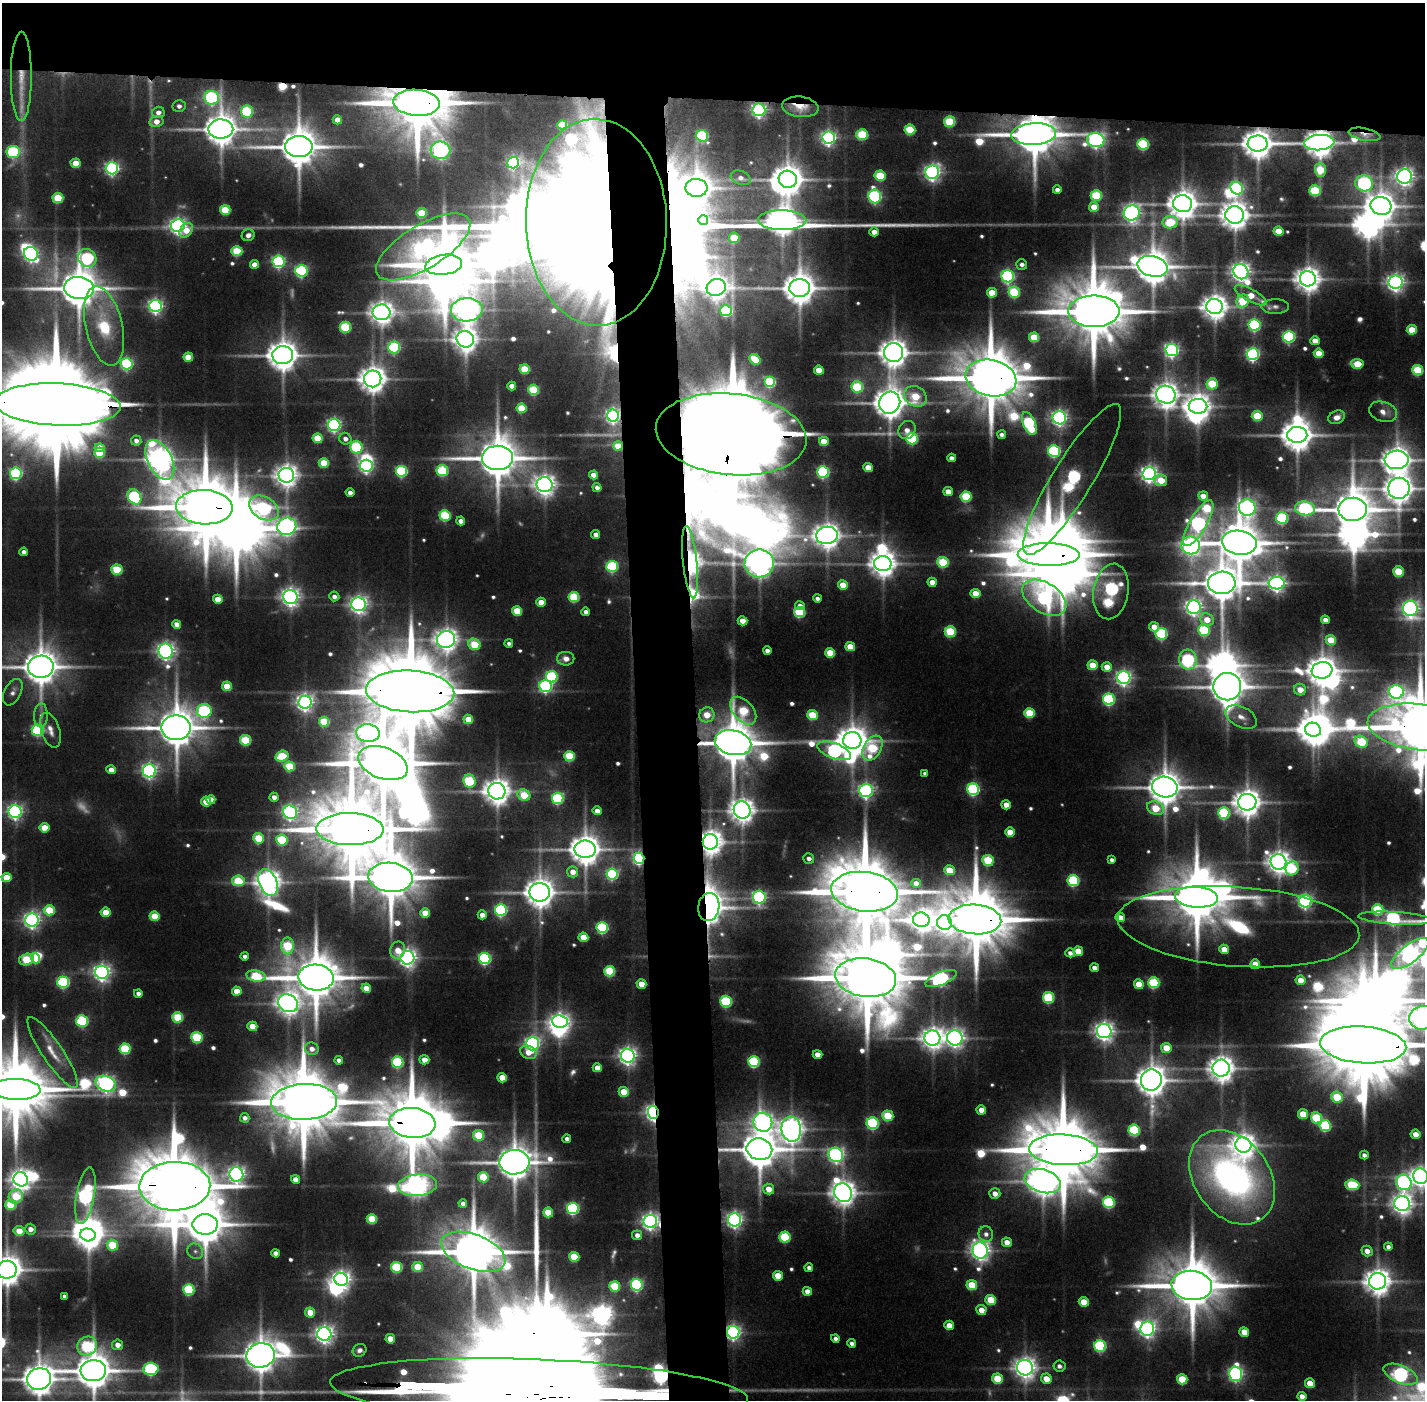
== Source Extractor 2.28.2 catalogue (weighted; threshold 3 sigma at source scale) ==
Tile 2 of 3 x 3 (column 2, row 1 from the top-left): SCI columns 1423-2845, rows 2828-4225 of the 4270 x 4257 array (HDU 1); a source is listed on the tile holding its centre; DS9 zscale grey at full resolution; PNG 1427 x 1402 px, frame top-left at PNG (2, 3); each listed source drawn as its Kron ellipse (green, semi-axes under 4 px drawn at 4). Shown black and unused: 11% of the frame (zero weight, under 3 of 5 exposures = <1% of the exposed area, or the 3 px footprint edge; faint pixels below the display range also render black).
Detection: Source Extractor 2.28.2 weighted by HDU 2 'WHT'; one run over the whole footprint, this tile lists its part. Background 0.138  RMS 0.0077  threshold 0.0347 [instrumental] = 3 sigma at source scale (4.5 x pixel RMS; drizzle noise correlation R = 1.50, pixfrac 1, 0.05/0.05 arcsec/px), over >= 5 px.
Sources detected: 658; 29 too faint to see at this stretch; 47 inside a brighter object's white glare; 1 cosmic-ray / hot-pixel residue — neither listed nor drawn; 5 inside a brighter listed object's ellipse — not listed separately; of the other 576, all 500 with FLUX_AUTO >= 3.7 (the completeness limit of this list) listed and drawn (76 fainter detections not listed), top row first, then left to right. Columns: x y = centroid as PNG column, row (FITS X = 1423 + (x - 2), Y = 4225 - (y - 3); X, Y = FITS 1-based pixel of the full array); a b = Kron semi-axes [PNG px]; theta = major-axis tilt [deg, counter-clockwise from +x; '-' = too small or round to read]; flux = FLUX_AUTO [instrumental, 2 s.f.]
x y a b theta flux
21 76 44 10 90 25
212 98 7 6 - 210
416 103 23 13 -4 7900
179 106 6 6 - 4.6
800 107 18 10 -6 15
759 110 6 6 - 310
247 111 6 6 - 91
158 112 6 5 - 7.1
337 120 4 4 - 12
156 121 7 5 11 10
950 122 5 5 - 62
562 125 5 4 - 43
221 129 12 9 0 2300
910 130 5 5 - 52
862 134 6 5 - 68
1034 134 22 11 3 4800
1365 134 16 6 -12 5.8
702 136 6 5 - 89
829 138 6 6 - 330
1096 140 8 7 - 330
1258 143 10 8 -1 1800
1319 143 15 7 5 1600
1143 144 6 5 - 100
299 147 14 10 1 3300
440 150 10 8 -8 360
13 152 7 6 - 120
75 163 5 4 - 21
513 163 6 5 - 170
112 168 6 6 - 270
1320 170 7 5 -88 45
932 172 7 6 - 430
880 176 5 5 - 48
1404 176 7 7 - 580
741 178 10 6 -21 5.9
788 179 9 8 - 1800
1364 183 9 8 - 240
696 188 11 9 0 1800
1237 188 7 6 - 170
1057 190 4 4 - 4.9
1315 191 6 5 - 74
1096 195 6 5 - 63
875 196 7 6 - 200
58 198 5 5 - 47
1183 204 9 8 - 1600
1381 206 10 9 - 1700
1094 207 5 5 - 14
225 210 5 5 - 51
422 213 5 5 - 40
1132 213 8 7 - 460
1235 215 9 8 - 1400
703 220 5 5 - 92
782 220 24 10 -1 1700
596 222 103 70 -89 7400
1170 222 8 6 8 60
178 226 7 6 - 430
186 230 8 6 51 13
1278 231 5 4 - 26
874 232 5 4 - 7.9
248 235 6 5 - 5.2
734 238 5 5 - 29
423 247 53 21 31 350
237 251 5 5 - 58
31 254 7 6 - 270
87 258 9 8 - 150
279 261 6 6 - 190
254 264 4 4 - 12
1022 264 5 5 - 4.6
444 265 18 10 8 5500
1153 266 15 10 -14 2500
301 271 6 5 - 160
1241 272 8 7 - 650
1008 276 6 6 - 220
1308 279 8 7 - 1200
1396 282 7 6 - 530
716 287 9 8 - 850
79 288 15 11 -5 3300
800 288 10 9 - 2000
1014 292 6 5 - 75
992 293 5 5 - 25
1251 295 18 6 -28 21
1243 301 7 6 - 49
155 306 6 6 - 330
1215 307 8 7 - 1200
1275 307 14 7 0 4.3
467 310 16 11 1 1100
726 311 6 5 - 100
1094 311 25 16 0 9100
381 312 9 8 - 1000
1254 325 6 5 - 150
104 326 41 18 -77 49
345 327 5 5 - 82
1412 330 5 5 - 31
1034 337 5 5 - 37
1289 337 6 5 - 170
465 339 9 8 - 1000
1315 341 5 4 - 14
394 347 6 6 - 140
1172 350 6 6 - 310
894 352 9 9 - 1600
1319 353 5 4 - 22
1253 354 6 6 - 240
283 355 10 9 - 1800
188 357 5 4 - 28
755 359 6 5 - 29
127 364 6 5 - 170
1357 364 6 5 - 36
525 369 5 5 - 39
819 370 5 4 - 21
1418 370 5 5 - 58
991 378 26 18 -13 8400
373 379 9 8 - 1400
770 382 5 5 - 83
1212 384 6 5 - 52
512 386 4 4 - 11
857 387 6 5 - 73
534 390 5 5 - 68
1166 395 10 9 - 1200
915 396 12 10 -33 42
890 403 11 10 - 2000
58 404 63 21 -2 33000
1198 406 9 7 -2 1100
522 408 5 5 - 44
1383 412 14 10 -17 8.5
613 416 6 6 - 350
1257 416 5 5 - 43
1337 417 9 6 24 7.6
1059 418 7 6 - 370
1029 423 12 6 -67 120
334 425 6 6 - 270
907 430 9 8 - 8.4
731 434 75 40 -6 42000
1002 435 4 4 - 4.4
1297 435 10 8 -2 2000
318 438 5 5 - 38
345 439 6 5 - 6
912 439 6 5 - 93
136 441 5 5 - 5
824 441 5 4 - 24
618 446 5 4 - 22
356 447 6 6 - 130
100 448 5 4 - 20
1054 451 6 6 - 130
99 453 5 5 - 43
498 458 15 12 -2 3800
951 458 4 4 - 5.8
160 460 21 12 -63 1400
1397 460 12 9 2 1500
324 463 5 5 - 34
366 466 6 6 - 260
868 467 5 4 - 17
401 471 5 5 - 110
442 471 6 5 - 89
823 472 6 5 - 150
16 473 6 6 - 170
1149 474 6 6 - 500
286 475 8 7 - 930
593 475 4 4 - 12
1072 479 87 20 58 330
1161 480 6 6 - 27
545 485 8 7 - 790
597 488 4 4 - 4.4
1399 488 11 10 - 1600
948 491 5 4 - 13
350 493 4 4 - 7.5
1203 496 5 4 - 13
134 497 8 6 -56 170
966 497 5 5 - 72
204 507 28 17 -3 8600
1247 507 8 8 - 410
264 508 16 11 -31 160
1305 508 10 7 -7 200
1353 509 14 11 -2 3500
445 515 5 5 - 86
1282 518 6 6 - 140
461 521 4 4 - 7.4
1198 523 26 8 60 370
287 526 9 8 - 490
596 534 4 4 - 6.7
827 535 11 8 7 1300
1239 543 17 12 -9 3800
1191 545 9 9 - 480
24 552 4 4 - 5.6
1049 555 31 11 -1 9700
690 562 36 7 -84 1000
943 562 6 5 - 69
759 563 14 14 - 1400
883 564 8 7 - 1300
612 566 6 5 - 110
117 570 5 5 - 56
1398 571 5 5 - 42
932 582 4 4 - 12
1222 583 14 11 1 2800
1277 583 8 6 -3 460
843 585 5 5 - 22
1111 591 28 17 81 280
975 593 5 4 - 22
334 596 5 5 - 5.3
290 597 7 7 - 610
574 597 5 5 - 66
817 598 4 4 - 3.9
1044 598 24 15 -32 210
218 599 5 4 - 17
541 602 5 4 - 17
359 604 7 7 - 550
800 606 5 4 - 5.6
1194 607 7 7 - 420
1410 608 7 7 - 410
517 611 5 5 - 33
586 612 4 4 - 5.8
799 612 5 5 - 77
1207 620 7 6 - 15
1325 620 4 4 - 7.4
743 621 5 4 - 16
177 624 4 4 - 8.3
1154 627 5 4 - 11
1204 630 6 5 - 88
950 632 5 5 - 72
1161 634 6 5 - 130
446 639 9 8 - 960
1331 640 5 5 - 28
509 643 4 4 - 3.7
474 644 6 5 - 48
850 647 5 4 - 23
166 651 7 7 - 520
767 651 4 4 - 5.3
830 653 5 5 - 32
566 659 8 7 - 8.5
1188 660 10 8 -79 150
1093 665 5 5 - 28
41 667 13 11 2 2500
1107 667 5 5 - 15
1322 670 10 8 10 1700
552 677 6 5 - 130
1124 678 6 6 - 390
227 686 5 4 - 30
546 686 6 6 - 180
1227 687 14 13 - 2500
1300 690 6 5 - 14
410 691 44 21 -3 20000
13 692 14 8 63 5.4
1396 692 7 6 - 260
1109 699 6 5 - 150
305 702 6 6 - 500
204 711 7 7 - 150
743 711 16 10 -49 59
1030 713 5 5 - 48
41 715 12 7 88 4.7
707 715 8 7 - 21
812 715 5 5 - 40
1241 717 17 10 -27 11
468 719 5 4 - 25
324 722 5 5 - 50
1420 727 53 23 -7 10000
176 728 14 12 0 3400
38 730 6 5 - 130
50 730 18 9 -71 8.6
1313 730 8 7 - 1700
368 733 12 9 -5 450
245 740 5 5 - 66
852 740 9 8 - 1800
1361 742 7 5 -30 67
733 743 18 12 -13 4400
872 748 13 9 59 70
834 751 17 7 -20 280
282 756 6 5 - 56
569 756 5 5 - 62
383 763 26 15 -21 8000
289 766 5 5 - 47
111 770 4 4 - 9.4
149 771 6 6 - 340
925 773 4 4 - 3.9
470 781 7 6 - 93
1165 787 13 10 -11 2300
973 789 6 6 - 150
497 791 8 8 - 1400
866 791 7 6 - 330
524 795 7 5 -29 38
274 797 4 4 - 6.1
558 798 5 5 - 120
211 800 4 4 - 14
206 801 5 5 - 25
1247 802 9 8 - 1500
1006 805 5 4 - 13
1155 808 9 6 -22 38
742 810 9 8 - 1100
597 811 4 4 - 7.8
15 812 6 6 - 320
290 812 7 6 - 340
1224 813 6 5 - 120
44 828 5 4 - 27
350 829 33 16 -1 12000
1010 832 5 4 - 23
258 838 5 5 - 42
282 840 6 5 - 76
710 842 8 7 - 1200
585 849 10 9 - 1900
639 858 5 5 - 180
809 858 5 5 - 4.6
988 860 6 5 - 62
1112 860 4 4 - 3.9
1278 862 8 7 - 1000
1292 868 7 6 - 75
949 870 5 5 - 28
573 872 5 5 - 11
612 874 6 5 - 130
6 877 5 4 - 29
390 877 22 14 -6 5900
1073 880 6 5 - 110
238 881 6 5 - 49
268 883 14 9 -68 1200
916 883 4 4 - 7.2
540 892 10 9 - 1700
865 892 33 19 -7 12000
759 897 6 6 - 250
1196 897 21 10 -4 6800
1305 901 6 6 - 300
709 907 14 10 80 1700
49 910 5 5 - 46
501 910 6 6 - 160
1378 910 5 5 - 71
106 912 5 4 - 22
425 913 5 4 - 23
482 915 4 4 - 7.9
155 916 5 4 - 32
1120 917 5 4 - 11
1395 918 37 6 -4 220
975 919 26 15 -4 11000
32 920 6 6 - 420
921 920 8 7 - 960
944 923 7 7 - 370
1239 927 121 40 -4 170
602 928 5 5 - 120
583 937 5 4 - 26
287 946 8 6 -89 62
1224 949 5 4 - 15
398 950 9 7 72 14
1078 951 5 5 - 20
1070 953 5 4 - 5.3
1410 953 22 9 37 820
245 956 4 4 - 4.3
36 958 5 4 - 36
407 958 7 7 - 560
26 959 7 5 15 56
485 959 6 5 - 170
1255 964 5 4 - 20
1094 968 4 4 - 8.2
610 971 5 5 - 68
102 972 7 6 - 490
256 976 10 5 -10 64
316 977 18 13 -3 5300
866 978 30 19 -8 12000
941 978 17 6 22 280
1300 980 5 4 - 18
63 982 6 5 - 130
1154 983 5 5 - 91
641 984 5 4 - 17
1139 984 5 4 - 23
366 988 5 4 - 14
237 991 5 4 - 19
138 993 4 4 - 5.1
1048 998 6 5 - 83
726 1001 6 5 - 120
288 1003 10 8 -29 930
178 1017 5 5 - 58
1422 1018 13 12 - 700
82 1021 6 6 - 110
560 1022 8 6 -8 510
252 1026 5 4 - 19
1104 1031 7 7 - 660
197 1037 5 5 - 78
932 1038 8 7 - 870
955 1038 8 7 - 570
532 1044 6 6 - 350
1363 1045 43 18 -4 21000
1166 1048 5 5 - 23
125 1049 5 5 - 79
312 1049 7 6 - 7
52 1052 42 10 -56 22
528 1052 8 6 -23 12
817 1055 5 4 - 11
628 1056 7 7 - 540
339 1060 4 4 - 4.7
424 1060 5 4 - 12
398 1062 6 5 - 100
754 1062 6 5 - 110
597 1068 4 4 - 13
1221 1068 8 8 - 1300
502 1078 5 4 - 22
1151 1080 11 10 - 1900
106 1084 11 7 -23 450
16 1089 24 10 -2 9600
624 1092 5 5 - 25
1337 1097 6 5 - 42
304 1102 33 18 2 12000
981 1110 5 4 - 11
653 1112 7 5 -84 440
1303 1114 5 5 - 27
888 1116 5 5 - 50
245 1118 5 4 - 4.9
1316 1118 6 5 - 66
763 1122 9 9 - 540
412 1123 23 15 -4 8500
873 1123 6 6 - 130
1325 1126 6 5 - 100
791 1129 13 10 -83 1100
1134 1130 6 5 - 95
1416 1134 5 4 - 13
479 1135 5 5 - 47
567 1139 4 4 - 5.4
1243 1145 8 7 - 1100
759 1149 13 10 -11 3200
1063 1150 34 15 -3 11000
836 1155 7 7 - 350
1364 1155 4 4 - 4.4
514 1162 15 12 0 2800
236 1174 7 7 - 460
1421 1176 8 7 - 740
483 1177 5 5 - 46
1232 1177 51 37 -54 390
21 1179 7 7 - 810
295 1179 4 4 - 10
1043 1181 18 11 -17 1600
1404 1182 8 7 - 280
417 1185 19 10 5 750
1352 1185 7 5 -5 70
175 1186 35 24 1 15000
769 1189 5 5 - 14
843 1193 10 8 -55 1200
995 1194 5 5 - 8.4
16 1196 7 6 - 43
85 1196 29 9 80 330
1109 1202 6 5 - 110
463 1203 4 4 - 5.1
1402 1204 8 7 - 750
11 1205 5 5 - 46
573 1208 6 5 - 170
548 1212 5 5 - 33
372 1219 5 5 - 45
735 1220 6 6 - 380
650 1221 7 6 - 450
205 1224 12 10 1 3400
30 1229 5 5 - 8.1
19 1231 5 5 - 16
986 1234 8 7 - 5.3
88 1235 8 6 -13 1200
637 1235 5 5 - 6.5
785 1237 5 5 - 77
1007 1242 5 4 - 11
112 1245 5 5 - 42
1388 1247 4 4 - 4
195 1251 8 7 - 3.9
980 1251 8 7 - 690
1367 1251 5 5 - 8.3
473 1252 34 17 -21 6200
276 1253 4 4 - 6.8
574 1257 5 5 - 40
397 1267 5 5 - 82
418 1267 5 5 - 35
809 1268 4 4 - 4.4
7 1270 10 9 - 1900
778 1276 5 4 - 24
341 1279 7 6 - 560
1378 1281 8 8 - 1300
637 1285 6 6 - 180
972 1285 5 5 - 35
1192 1285 20 14 -6 6600
615 1286 5 5 - 54
189 1290 5 5 - 97
807 1291 5 4 - 11
64 1296 4 4 - 3.8
991 1300 5 5 - 38
1084 1302 5 4 - 22
981 1310 5 5 - 13
310 1312 5 5 - 17
949 1325 5 4 - 13
1147 1329 7 7 - 470
733 1332 6 6 - 350
1244 1332 5 4 - 18
324 1334 7 7 - 560
835 1338 4 4 - 4.2
390 1339 5 4 - 15
852 1343 4 4 - 4.4
118 1345 5 5 - 8.9
87 1346 10 9 - 110
1100 1346 6 5 - 130
360 1350 7 6 - 4
261 1355 14 12 14 2500
1059 1366 6 5 - 4.2
1025 1368 8 7 - 830
151 1369 8 6 4 180
93 1371 13 10 3 2900
1236 1374 7 6 - 310
1401 1374 18 8 -23 310
39 1379 12 10 19 2100
997 1379 5 5 - 38
1046 1379 5 5 - 16
1182 1379 5 5 - 39
1310 1383 5 4 - 17
539 1391 209 31 -2 160000
1302 1396 4 4 - 7.4
Overlapping masked pixels (flux is a lower limit): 38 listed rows (the first 20) at x y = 21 76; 416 103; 800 107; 759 110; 1034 134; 1365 134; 1258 143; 1319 143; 596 222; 991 378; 58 404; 613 416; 731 434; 618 446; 204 507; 1049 555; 690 562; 1111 591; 410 691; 1420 727
Isophote crosses this tile's border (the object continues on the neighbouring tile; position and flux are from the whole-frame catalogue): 16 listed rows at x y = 58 404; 1397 460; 1399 488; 41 667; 1420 727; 1395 918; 1410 953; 1422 1018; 1363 1045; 16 1089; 1421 1176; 7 1270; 93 1371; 1401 1374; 39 1379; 539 1391